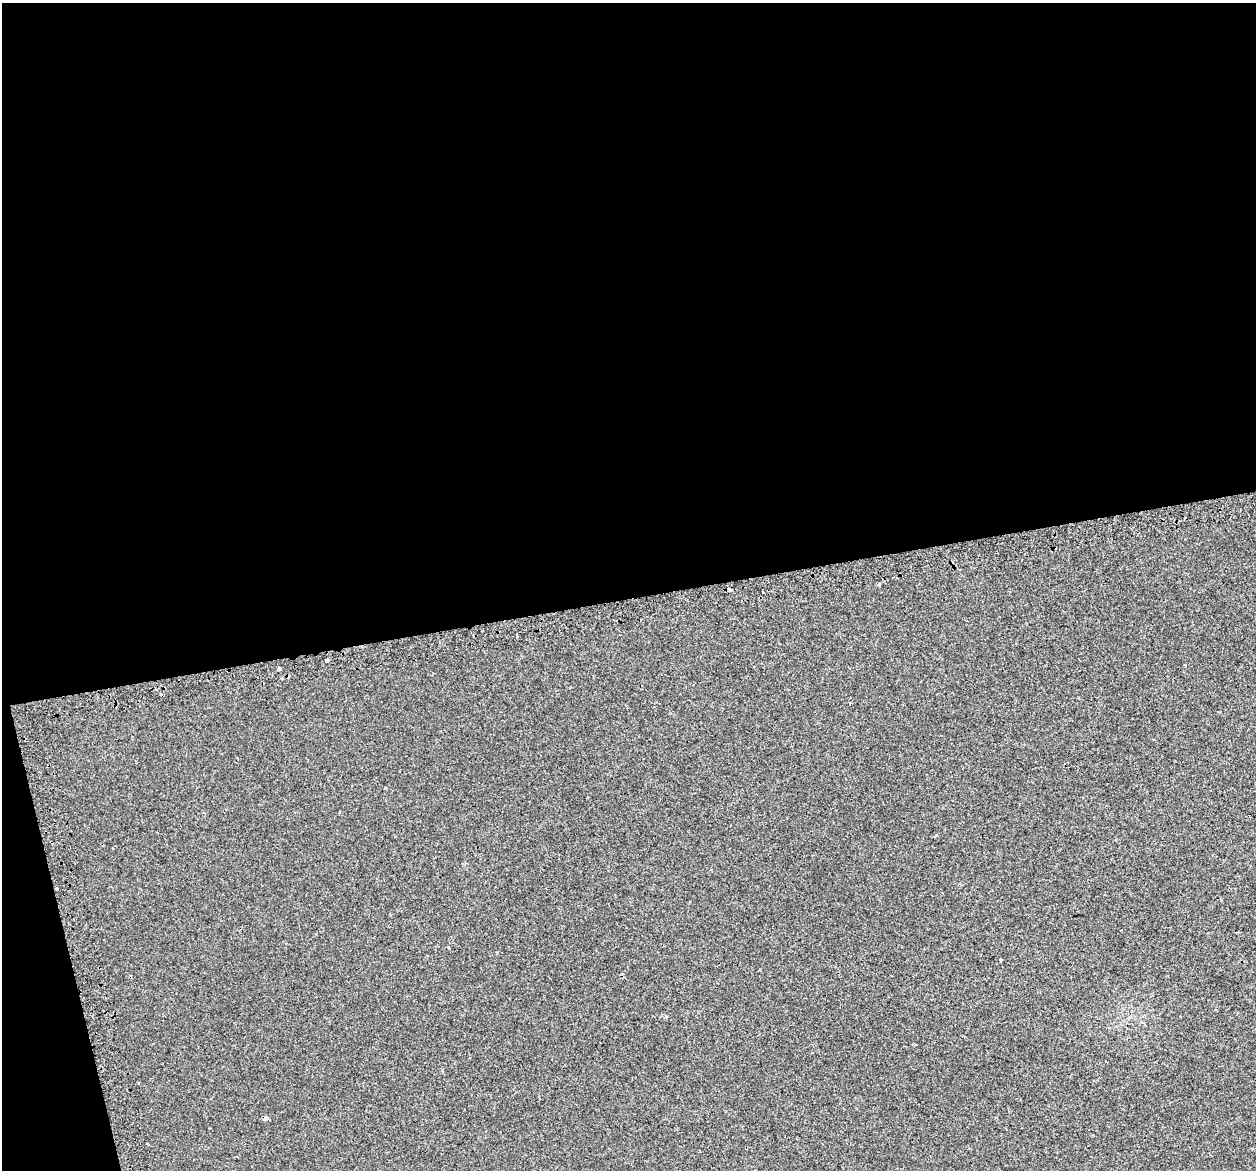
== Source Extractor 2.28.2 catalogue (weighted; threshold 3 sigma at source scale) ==
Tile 1 of 4 x 4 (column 1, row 1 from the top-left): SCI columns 42-1295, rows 3626-4793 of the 5097 x 4867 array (HDU 1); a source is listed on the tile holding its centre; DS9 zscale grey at full resolution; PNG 1258 x 1172 px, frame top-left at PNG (2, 3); no overlay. Shown black and unused: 53% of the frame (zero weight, under 2 of 3 exposures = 3% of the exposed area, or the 3 px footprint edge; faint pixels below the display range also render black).
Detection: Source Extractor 2.28.2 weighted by HDU 2 'WHT'; one run over the whole footprint, this tile lists its part. Background 0.00356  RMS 0.0041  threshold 0.0185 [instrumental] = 3 sigma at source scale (4.5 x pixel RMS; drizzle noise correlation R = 1.50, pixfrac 1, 0.0396/0.0396 arcsec/px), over >= 5 px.
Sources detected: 10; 1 cosmic-ray / hot-pixel residue — not listed; the other 9 listed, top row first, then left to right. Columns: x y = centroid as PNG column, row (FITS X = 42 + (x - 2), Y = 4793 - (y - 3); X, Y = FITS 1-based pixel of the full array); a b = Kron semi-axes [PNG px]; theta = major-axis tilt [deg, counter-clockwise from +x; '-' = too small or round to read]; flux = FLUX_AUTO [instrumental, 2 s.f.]
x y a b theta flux
730 589 4 3 - 3.6
517 636 3 3 - 1.5
327 660 3 3 - 3.7
279 669 3 3 - 5.3
281 679 3 3 - 0.47
56 888 3 3 - 1.4
1000 960 3 3 - 0.59
266 1118 4 3 - 3.8
210 1128 2 2 - 0.27
Overlapping masked pixels (flux is a lower limit): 1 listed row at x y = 56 888